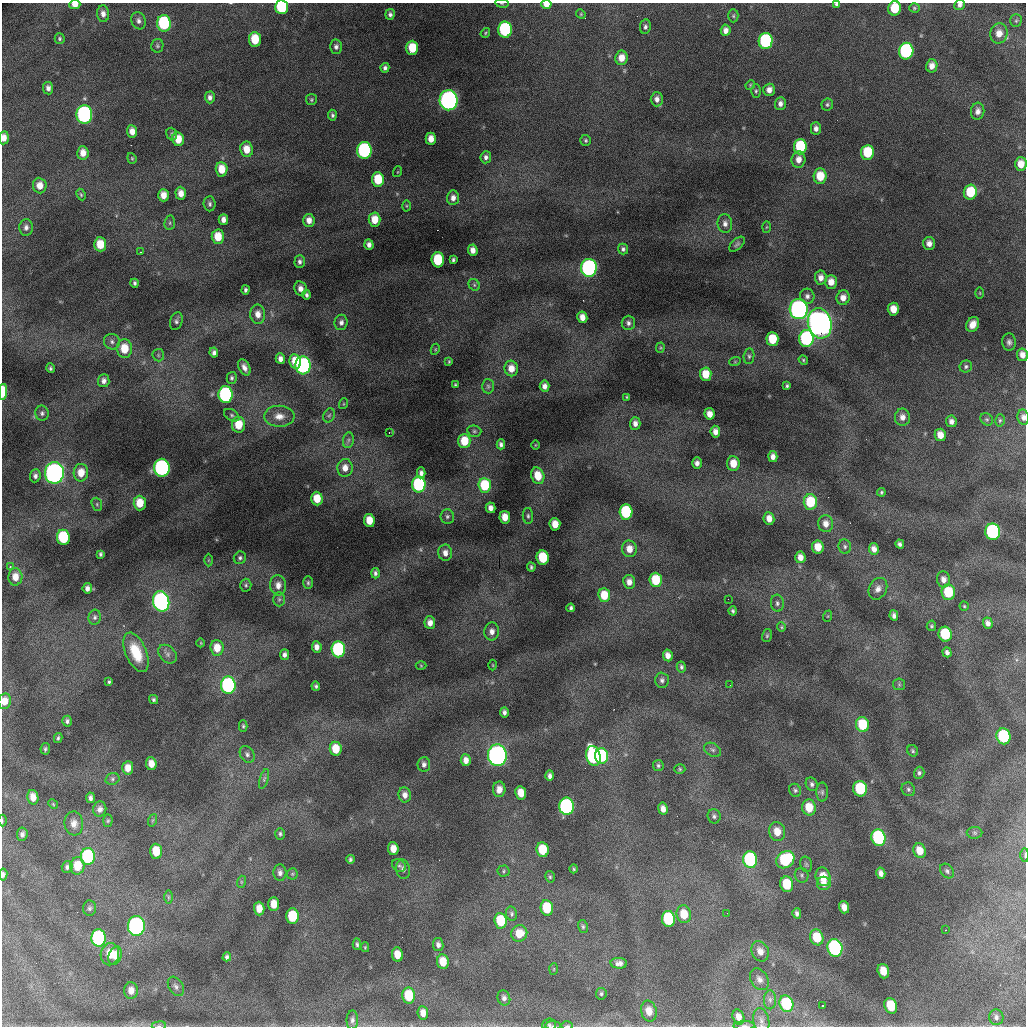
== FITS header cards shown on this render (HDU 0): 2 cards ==
NAXIS1  =                 1024 /fastest changing axis
NAXIS2  =                 1024 /next to fastest changing axis

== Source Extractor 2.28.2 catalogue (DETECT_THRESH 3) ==
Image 1024 x 1024 px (HDU 0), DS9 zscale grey, 1 PNG px = 1 image px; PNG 1028 x 1028 px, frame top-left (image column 1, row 1024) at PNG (2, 3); each listed source drawn as its Kron ellipse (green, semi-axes under 4 px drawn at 4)
Background 19500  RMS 98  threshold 295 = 3 sigma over >= 5 px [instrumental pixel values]
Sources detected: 380; all 380 listed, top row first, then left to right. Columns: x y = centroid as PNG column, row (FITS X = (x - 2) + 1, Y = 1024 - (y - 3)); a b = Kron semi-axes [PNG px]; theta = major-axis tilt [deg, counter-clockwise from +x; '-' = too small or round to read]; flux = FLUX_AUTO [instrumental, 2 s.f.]
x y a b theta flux
502 3 7 3 -9 7.6e+03
546 4 5 4 - 5.3e+04
836 4 4 4 - 1.2e+04
75 5 5 4 - 5.2e+04
960 5 6 5 - 2.0e+04
282 7 7 6 - 6.2e+05
895 8 7 6 - 1.9e+05
914 8 5 4 - 9.6e+03
103 14 8 6 -85 3.7e+04
390 14 5 4 - 1.9e+04
581 14 5 4 - 7.6e+03
733 16 7 5 -89 1.2e+04
138 21 9 7 -69 2.7e+04
1016 21 6 5 - 1.3e+04
164 23 8 7 - 6.6e+05
645 27 7 5 82 2.0e+04
505 30 8 7 - 8.6e+05
726 30 6 5 - 3.6e+04
485 33 5 3 - 7.9e+03
999 33 10 8 77 7.1e+04
60 39 5 5 - 1.1e+04
255 39 7 6 - 1.8e+05
766 41 8 7 - 9.2e+05
157 46 7 6 - 1.3e+04
336 47 7 6 - 2.3e+04
412 48 7 6 - 1.9e+05
906 51 8 7 - 1.2e+06
621 58 7 6 - 7.5e+04
932 66 6 5 - 4.6e+04
385 68 5 4 - 2.0e+04
750 85 5 4 - 8.1e+03
48 88 6 5 - 2.9e+04
769 90 6 5 - 4.1e+04
756 91 6 5 - 1.2e+04
210 97 6 5 - 2.5e+04
657 99 7 6 - 3.4e+04
311 100 5 5 - 1.1e+04
449 100 10 9 - 2.7e+06
780 103 6 5 - 2.9e+04
827 105 6 6 - 1.4e+04
978 111 8 6 82 3.4e+04
84 114 9 8 - 1.8e+06
332 115 5 4 - 1.5e+04
816 128 6 5 - 3.1e+04
132 131 6 5 - 5.0e+04
172 134 6 5 - 1.2e+04
4 138 7 5 84 5.0e+04
178 139 7 6 - 1.1e+05
431 139 6 5 - 6.2e+04
586 140 5 5 - 1.2e+04
800 147 7 6 - 4.3e+05
246 149 8 6 -82 9.1e+04
364 150 8 7 - 1.3e+06
867 152 7 6 - 3.1e+05
83 153 7 5 -85 6.2e+04
486 157 6 5 - 2.3e+04
132 158 5 4 - 8.1e+03
798 160 8 7 - 5.6e+04
1021 164 7 6 - 7.8e+04
222 169 7 6 - 1.1e+05
397 172 5 3 - 5.8e+03
820 176 7 6 - 1.6e+05
378 179 7 6 - 2.2e+05
40 185 8 6 -85 6.8e+04
970 192 7 6 - 2.6e+05
181 193 6 5 - 5.8e+04
81 195 6 4 -64 9.2e+03
163 195 6 5 - 7.4e+04
453 198 7 6 - 3.8e+04
210 204 7 6 - 1.8e+04
406 206 5 3 - 6.8e+03
223 219 5 4 - 3.5e+04
309 220 6 5 - 5.3e+04
375 220 7 6 - 1.0e+05
170 223 7 5 83 1.3e+04
725 223 9 7 -84 3.3e+04
26 227 8 6 87 2.9e+04
766 227 5 3 - 7.1e+03
218 237 7 6 - 1.4e+05
929 243 6 6 - 4.1e+04
100 244 7 6 - 1.3e+05
737 244 9 5 43 1.6e+04
369 245 5 4 - 2.8e+04
623 249 5 5 - 1.8e+04
473 250 6 5 - 4.3e+04
140 252 3 2 - 3.4e+03
438 260 7 6 - 3.5e+05
453 260 4 3 - 1.3e+04
300 262 6 5 - 2.0e+04
589 268 9 8 - 1.8e+06
821 278 7 6 - 4.5e+04
831 282 7 6 - 6.6e+04
135 283 4 3 - 1.5e+04
474 285 6 5 - 1.2e+04
300 288 7 6 - 4.1e+04
245 290 4 3 - 1.6e+04
980 293 6 4 -89 6.4e+03
306 295 5 4 - 1.7e+04
807 296 7 7 - 2.6e+04
843 298 7 6 - 5.2e+04
799 309 10 9 - 2.5e+06
893 309 6 5 - 8.9e+04
258 314 9 7 -88 6.1e+04
582 317 6 5 - 5.8e+04
176 321 9 6 72 2.0e+04
341 322 8 6 78 2.7e+04
628 323 7 6 - 2.4e+04
820 323 15 11 -75 6.0e+06
973 324 8 6 59 6.6e+04
772 339 7 6 - 2.1e+05
806 339 8 7 - 1.1e+06
112 342 8 7 - 2.7e+04
1009 342 9 7 -85 2.4e+04
660 348 5 4 - 7.4e+03
124 349 9 7 -86 1.5e+05
435 349 6 4 62 7.9e+03
214 352 5 4 - 2.3e+04
158 355 6 5 - 1.3e+04
1022 355 6 5 - 5.0e+04
749 356 8 5 82 1.5e+04
280 359 5 4 - 3.2e+04
803 360 5 4 - 8.8e+03
449 361 4 3 - 7.1e+03
735 361 6 3 20 6.7e+03
295 362 7 5 -80 1.2e+05
303 365 9 7 -85 1.6e+06
966 366 6 6 - 1.6e+04
244 367 8 5 -63 3.7e+04
50 368 5 3 - 1.3e+04
511 368 8 6 -78 7.9e+04
706 374 7 5 -85 1.3e+05
232 378 6 5 - 1.4e+04
104 381 6 6 - 3.0e+04
455 385 3 3 - 9.5e+03
488 386 7 6 - 1.5e+04
545 386 5 5 - 3.7e+04
787 386 4 3 - 1.1e+04
3 392 8 3 87 2.1e+05
226 395 8 7 - 1.3e+06
627 397 3 3 - 6.8e+03
343 404 5 3 - 5.6e+03
42 413 7 7 - 1.9e+04
709 414 6 5 - 6.0e+04
232 415 8 5 -32 1.5e+04
329 415 7 5 66 1.2e+04
279 416 15 10 -2 7.1e+04
902 417 8 7 - 4.6e+04
1023 417 8 5 -80 2.9e+04
987 419 7 5 -41 1.2e+04
1000 420 6 4 75 1.1e+04
951 421 6 5 - 3.1e+04
635 423 6 5 - 3.7e+04
238 425 8 6 89 1.5e+05
474 431 7 5 -14 1.3e+04
715 432 6 5 - 4.2e+04
389 433 3 3 - 8.0e+03
940 435 6 5 - 7.1e+04
348 440 8 5 82 1.6e+04
464 441 7 6 - 1.6e+05
501 444 5 4 - 2.0e+04
535 445 4 3 - 4.9e+03
773 456 5 4 - 3.6e+04
697 463 5 5 - 3.1e+04
733 464 7 6 - 1.1e+05
162 468 9 7 -87 1.8e+06
345 468 9 7 84 6.2e+04
54 473 11 9 -89 3.2e+06
81 473 9 7 89 9.9e+04
421 473 5 4 - 2.8e+04
35 476 6 5 - 2.3e+04
538 476 8 6 -71 1.2e+05
419 484 8 6 -88 9.0e+05
485 485 7 6 - 3.1e+05
881 492 4 4 - 1.0e+04
317 499 7 5 -87 1.3e+05
810 502 7 6 - 2.9e+05
140 503 7 6 - 1.2e+05
97 504 7 5 -70 1.2e+04
490 508 5 5 - 3.5e+04
626 512 7 6 - 6.9e+05
447 516 7 7 - 1.6e+04
528 516 8 5 -89 1.5e+04
505 517 6 5 - 8.2e+04
769 518 6 5 - 5.5e+04
369 520 6 5 - 1.1e+05
555 524 6 5 - 9.9e+04
826 524 8 7 - 5.5e+04
993 532 8 7 - 1.3e+06
63 537 8 6 -84 4.5e+05
900 544 4 4 - 2.0e+04
845 546 7 6 - 1.7e+04
818 547 6 6 - 1.0e+05
629 549 8 7 - 7.4e+04
874 549 6 5 - 4.2e+04
445 553 8 7 - 4.1e+04
100 554 4 3 - 1.3e+04
543 557 7 6 - 3.2e+05
800 557 6 5 - 5.0e+04
240 558 6 6 - 1.6e+04
208 560 6 4 89 8.0e+03
10 567 3 2 - 4.4e+03
531 567 4 3 - 1.2e+04
375 573 5 4 - 1.7e+04
15 577 9 7 87 7.1e+04
943 579 8 6 -81 4.2e+04
656 580 7 6 - 2.6e+05
629 582 7 6 - 4.7e+04
308 583 6 5 - 1.3e+04
246 585 6 5 - 1.3e+04
278 585 10 8 -85 5.0e+04
87 588 5 4 - 2.8e+04
878 589 11 9 61 4.0e+04
948 592 8 7 - 2.5e+05
604 595 7 6 - 1.5e+05
279 599 7 6 - 1.6e+04
728 599 2 2 - 4.0e+03
161 601 10 8 -78 2.1e+06
777 603 8 6 -84 2.1e+04
964 606 4 4 - 9.2e+03
571 608 4 3 - 1.3e+04
733 611 4 3 - 1.3e+04
828 616 6 3 71 6.6e+03
894 616 5 4 - 2.5e+04
95 617 7 6 - 1.7e+04
430 623 6 5 - 4.5e+04
988 623 6 4 -72 3.0e+04
931 626 5 5 - 1.1e+04
781 627 5 4 - 8.1e+03
492 632 9 7 88 4.3e+04
945 634 7 6 - 3.9e+05
767 635 6 5 - 1.1e+04
201 643 4 3 - 5.3e+03
317 647 6 5 - 4.2e+04
217 648 8 6 -86 9.8e+04
338 649 8 7 - 9.7e+05
136 652 21 10 -67 1.8e+05
947 652 5 4 - 2.3e+04
167 654 11 8 -45 2.6e+04
284 655 5 4 - 2.4e+04
668 655 6 5 - 4.4e+04
493 665 5 3 - 6.2e+03
421 666 5 3 - 5.7e+03
681 667 5 4 - 1.6e+04
662 680 7 7 - 2.2e+04
109 682 4 3 - 1.1e+04
899 684 6 5 - 1.2e+04
228 685 8 7 - 1.4e+06
730 685 2 2 - 9.3e+03
316 686 5 4 - 1.4e+04
154 699 5 4 - 1.2e+04
5 701 8 6 80 7.1e+04
504 712 5 4 - 2.0e+04
67 721 5 5 - 1.7e+04
862 725 7 6 - 2.6e+05
243 726 6 4 -90 1.1e+04
1004 736 8 7 - 5.7e+05
58 738 5 3 - 1.2e+04
45 749 6 5 - 1.3e+04
336 749 7 6 - 1.5e+05
713 750 9 6 -30 2.0e+04
913 751 6 5 - 1.1e+04
247 754 9 6 -58 2.3e+04
497 755 11 9 -86 3.2e+06
593 756 10 7 -76 1.4e+06
602 756 8 6 -86 6.9e+05
466 760 6 5 - 4.7e+04
151 764 6 5 - 6.1e+04
424 764 7 6 - 2.3e+04
658 766 5 5 - 1.3e+04
128 768 7 5 86 6.3e+04
680 769 5 4 - 9.6e+03
919 773 6 5 - 1.5e+04
550 776 5 4 - 2.6e+04
112 779 7 5 16 1.4e+04
264 779 10 4 72 1.6e+04
812 784 7 5 -62 1.7e+04
499 789 8 6 88 5.5e+04
860 789 8 7 - 4.2e+05
908 789 7 6 - 1.7e+04
795 790 7 5 -64 1.4e+04
822 792 9 6 90 1.7e+04
521 793 7 5 -79 1.0e+05
405 795 7 6 - 3.8e+04
33 797 7 5 -78 5.7e+04
90 798 5 4 - 2.0e+04
53 804 5 4 - 7.5e+03
566 806 8 7 - 1.5e+06
809 807 8 6 -77 1.4e+05
100 809 7 6 - 2.8e+04
663 809 6 5 - 4.4e+04
714 816 7 6 - 1.6e+04
153 820 6 4 70 1.0e+04
2 821 6 3 90 7.1e+03
108 821 6 4 87 9.8e+03
74 823 12 9 -84 4.8e+04
777 832 9 8 - 9.4e+04
975 833 8 6 -1 1.4e+04
22 834 7 5 85 2.3e+04
280 834 6 5 - 1.3e+04
878 838 8 7 - 9.8e+05
393 849 6 5 - 7.3e+04
542 850 7 6 - 2.2e+05
156 851 7 6 - 1.5e+05
920 851 7 6 - 9.6e+04
1025 855 7 3 90 7.1e+03
88 857 8 7 - 8.6e+05
350 859 4 4 - 1.3e+04
750 859 8 7 - 1.1e+06
785 860 10 8 40 5.3e+05
806 864 8 6 -75 1.4e+04
77 866 9 7 86 1.4e+05
399 866 7 5 -36 1.6e+04
67 867 6 5 - 2.0e+04
403 869 10 7 -81 2.5e+04
574 869 4 3 - 8.0e+03
504 871 6 5 - 1.2e+04
947 871 8 6 -48 1.8e+04
280 873 8 6 -86 2.7e+04
881 873 6 4 -76 3.0e+04
292 874 5 5 - 1.1e+04
3 875 6 4 82 1.8e+04
802 875 7 6 - 1.7e+04
550 877 6 4 -76 1.1e+04
823 877 9 7 -76 1.2e+05
241 882 6 4 72 9.3e+03
824 883 7 6 - 4.3e+04
787 884 8 6 -78 2.5e+05
168 897 7 4 -90 1.2e+04
274 904 7 5 89 8.3e+04
844 907 6 5 - 4.9e+04
89 908 8 6 87 1.6e+04
547 908 8 6 -82 2.9e+05
259 909 7 5 -89 7.1e+04
727 913 2 2 - 1.2e+04
797 913 5 4 - 2.0e+04
511 914 7 5 -80 1.4e+04
684 914 9 7 -77 1.3e+05
292 916 8 6 -90 3.0e+05
668 919 8 6 -80 5.8e+05
501 921 8 6 -81 2.9e+05
136 926 10 8 89 2.5e+06
583 927 6 5 - 1.2e+04
945 930 2 2 - 5.5e+03
519 933 8 8 - 1.1e+05
817 937 8 6 -72 1.7e+05
99 938 9 7 89 1.0e+06
357 944 6 4 -87 1.4e+04
438 945 6 5 - 2.7e+04
365 947 5 4 - 7.7e+03
835 948 9 7 -73 1.5e+06
760 951 10 8 -65 5.3e+04
110 954 11 9 79 1.0e+05
397 955 7 5 -82 9.1e+04
115 956 9 6 70 5.9e+04
227 957 4 4 - 1.6e+04
443 962 7 6 - 1.1e+05
619 963 8 5 -3 3.3e+04
554 969 6 4 87 7.9e+03
883 971 7 5 -71 9.3e+04
759 979 11 8 -59 3.8e+04
176 986 10 7 -58 2.3e+04
131 991 8 6 90 5.1e+04
601 994 6 5 - 1.4e+04
409 995 8 6 -86 2.2e+05
504 998 8 6 -69 2.3e+04
770 1000 9 6 -90 2.2e+04
786 1004 8 7 - 4.2e+05
822 1006 2 2 - 6.2e+03
891 1006 8 6 -70 2.1e+05
649 1011 10 8 -75 7.7e+04
423 1013 7 5 -83 4.9e+04
738 1017 7 5 -74 4.6e+04
996 1017 8 7 - 2.4e+04
352 1020 9 6 89 2.5e+04
761 1020 12 8 -78 3.6e+04
549 1025 7 6 - 1.4e+04
159 1026 7 4 6 1.4e+04
553 1026 8 3 -1 1.3e+04
567 1026 6 3 1 1.5e+04
744 1026 11 3 1 1.7e+04
At the frame edge (FLAGS 8, measured only in part): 20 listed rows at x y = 502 3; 546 4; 836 4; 75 5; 960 5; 282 7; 895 8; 4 138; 1022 355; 3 392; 1023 417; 5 701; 2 821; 1025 855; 3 875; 761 1020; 159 1026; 553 1026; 567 1026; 744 1026

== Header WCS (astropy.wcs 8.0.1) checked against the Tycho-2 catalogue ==
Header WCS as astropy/WCSLIB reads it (CRVAL/CRPIX/CD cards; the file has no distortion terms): RA---TAN/DEC--TAN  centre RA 01:05:23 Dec +20:13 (16.34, +20.22 deg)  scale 1.7 arcsec/px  FOV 29.1' x 29.1'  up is +92 deg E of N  parity flipped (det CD > 0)
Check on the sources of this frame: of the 60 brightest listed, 9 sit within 2.6 arcsec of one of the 10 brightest Tycho-2 stars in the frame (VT <= 12.50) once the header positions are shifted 0.77 arcsec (0.74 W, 0.20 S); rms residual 0.95 arcsec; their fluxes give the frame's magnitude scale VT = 27.86 - 2.5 log10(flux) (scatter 0.14 mag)
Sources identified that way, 9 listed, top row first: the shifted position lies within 2.6 arcsec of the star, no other Tycho-2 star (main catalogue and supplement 1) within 5.2 arcsec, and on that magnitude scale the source's flux lands within +1.5 / -3 mag of the star's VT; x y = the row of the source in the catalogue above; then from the Tycho-2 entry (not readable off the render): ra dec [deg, ICRS J2000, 3 dp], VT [Tycho-2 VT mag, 2 dp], TYC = Tycho-2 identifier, HIP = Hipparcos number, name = IAU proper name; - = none
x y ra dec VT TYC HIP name
449 100 16.554 +20.246 11.89 1202-44-1 - -
589 268 16.468 +20.182 12.30 1202-2086-1 - -
799 309 16.444 +20.083 11.86 1202-190-1 - -
820 323 16.436 +20.073 10.31 1202-296-1 - -
54 473 16.372 +20.438 11.27 1202-51-1 - -
228 685 16.262 +20.359 12.16 1202-337-1 - -
497 755 16.223 +20.232 11.45 1202-560-1 - -
593 756 16.221 +20.187 12.50 1202-232-1 - -
136 926 16.142 +20.405 12.07 1202-262-1 - -